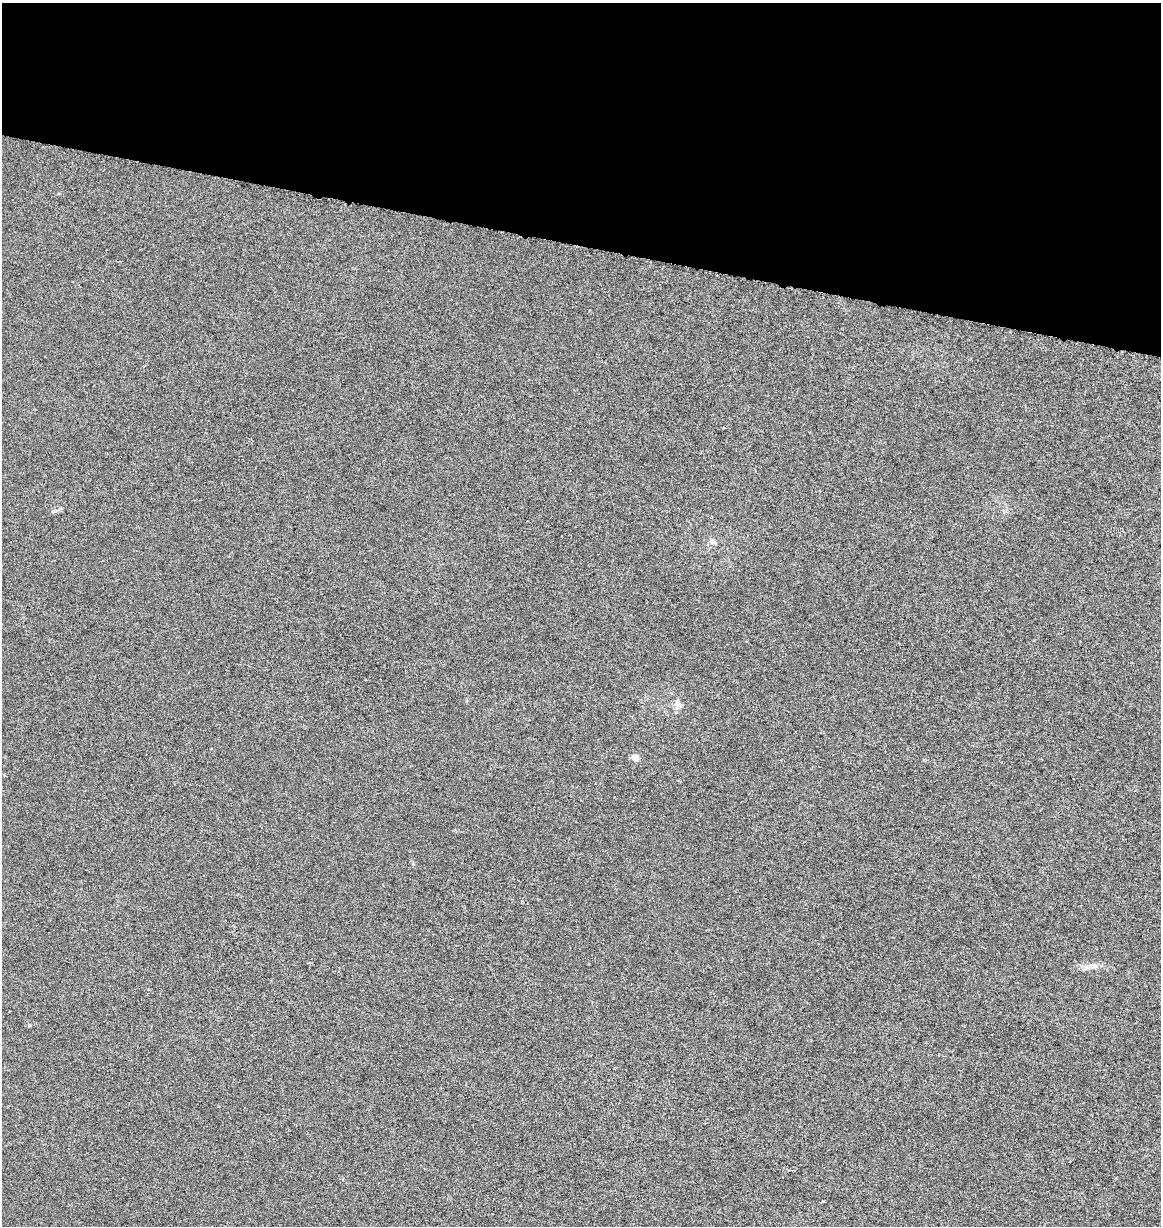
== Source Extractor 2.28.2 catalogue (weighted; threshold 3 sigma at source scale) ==
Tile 2 of 4 x 4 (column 2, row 1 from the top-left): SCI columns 1446-2604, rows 3676-4899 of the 5150 x 4910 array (HDU 1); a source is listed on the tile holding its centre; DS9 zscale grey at full resolution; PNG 1163 x 1228 px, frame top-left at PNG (2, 3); no overlay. Shown black and unused: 20% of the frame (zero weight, under 3 of 6 exposures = <1% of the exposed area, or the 3 px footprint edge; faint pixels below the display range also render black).
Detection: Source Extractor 2.28.2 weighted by HDU 2 'WHT'; one run over the whole footprint, this tile lists its part. Background 0.00109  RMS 0.0025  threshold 0.0103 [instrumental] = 3 sigma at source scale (4.09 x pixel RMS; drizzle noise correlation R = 1.36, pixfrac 0.8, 0.0396/0.0396 arcsec/px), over >= 5 px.
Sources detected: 4; all 4 listed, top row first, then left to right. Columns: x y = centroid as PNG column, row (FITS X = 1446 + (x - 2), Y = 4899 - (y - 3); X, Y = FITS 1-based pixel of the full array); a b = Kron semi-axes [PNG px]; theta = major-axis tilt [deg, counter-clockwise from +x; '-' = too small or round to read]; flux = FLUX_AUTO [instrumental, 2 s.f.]
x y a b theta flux
712 542 10 7 -17 0.85
678 704 15 8 -85 1.3
635 758 5 4 - 3.1
1094 966 11 6 24 1.1